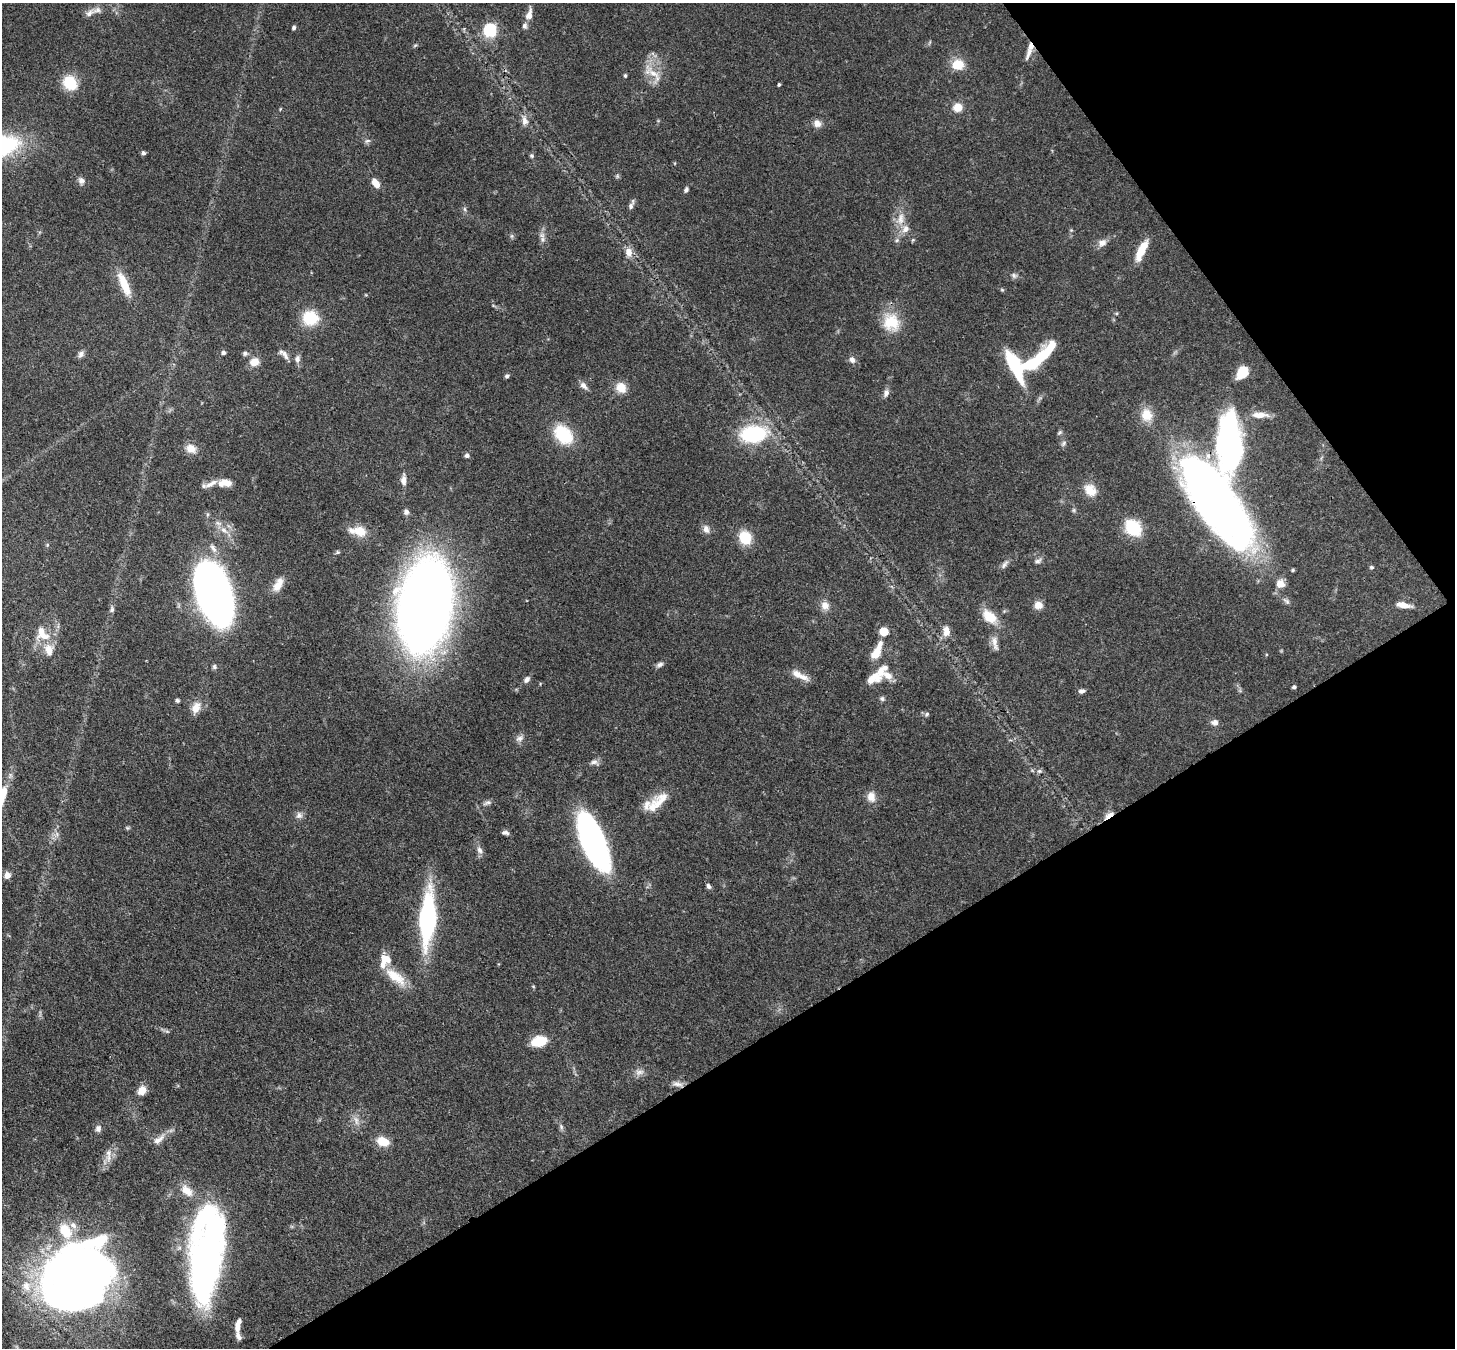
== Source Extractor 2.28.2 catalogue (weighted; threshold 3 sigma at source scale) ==
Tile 12 of 4 x 4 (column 4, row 3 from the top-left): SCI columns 4436-5888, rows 1692-3037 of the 5967 x 5939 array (HDU 1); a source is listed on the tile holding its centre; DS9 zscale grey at full resolution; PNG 1457 x 1350 px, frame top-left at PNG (2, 3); no overlay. Shown black and unused: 30% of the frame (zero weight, under 3 of 4 exposures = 7% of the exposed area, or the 3 px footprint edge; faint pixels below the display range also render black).
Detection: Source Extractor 2.28.2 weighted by HDU 2 'WHT'; one run over the whole footprint, this tile lists its part. Background 0.0985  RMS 0.0041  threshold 0.0186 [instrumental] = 3 sigma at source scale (4.5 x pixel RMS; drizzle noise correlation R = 1.50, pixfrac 1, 0.05/0.05 arcsec/px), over >= 5 px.
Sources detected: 154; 10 inside a brighter object's white glare — not listed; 18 inside a brighter listed object's ellipse — not listed separately; the other 126 listed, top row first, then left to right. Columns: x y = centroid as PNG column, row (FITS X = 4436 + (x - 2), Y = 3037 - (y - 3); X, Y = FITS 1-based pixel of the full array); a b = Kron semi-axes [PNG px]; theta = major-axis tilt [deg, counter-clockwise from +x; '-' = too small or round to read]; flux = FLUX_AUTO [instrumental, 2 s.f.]
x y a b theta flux
89 13 15 7 40 2.2
529 15 16 8 74 3.3
294 28 5 4 - 0.9
490 30 14 13 - 15
1029 51 23 6 68 3
958 64 12 10 -1 8.3
653 73 32 8 -43 5.3
625 76 5 4 - 0.62
70 83 14 11 -51 14
779 84 4 3 - 0.62
958 107 9 9 - 5.1
525 121 13 8 -79 2.6
817 123 10 9 - 2.7
367 141 8 4 18 0.89
143 153 5 4 - 0.96
532 156 5 5 - 0.71
81 181 9 8 - 1.7
375 183 12 7 -56 4.2
686 190 7 5 74 0.97
631 206 9 6 66 1.3
465 209 6 4 -88 0.76
900 219 19 9 80 5.2
1071 230 5 5 - 0.48
542 235 9 7 -69 1.7
512 236 7 4 90 0.7
1102 243 11 9 27 2.5
1142 250 25 8 65 8.5
628 252 11 9 -76 3.3
1014 276 9 7 -25 1.2
124 284 30 9 -66 9
310 318 14 13 - 16
891 322 22 20 -57 13
223 353 5 4 - 1
245 353 6 5 - 1
81 354 10 7 59 1.6
284 354 18 7 -47 2.4
297 359 10 6 84 1.7
852 360 8 6 -53 1.8
1036 360 51 11 42 36
254 362 10 9 - 4.5
507 376 5 5 - 0.8
584 386 12 7 -42 2
621 388 13 11 -47 5.4
886 393 11 6 68 1.8
1147 415 16 14 -73 7.3
1059 432 7 4 44 0.68
563 434 23 16 -47 18
753 434 25 16 7 34
1063 443 9 5 50 0.96
1229 444 100 36 86 130
191 449 12 10 -28 3.9
467 455 5 5 - 1.1
403 480 12 6 -90 2.7
225 483 17 8 2 4.5
1090 490 17 13 -46 5.9
1215 503 98 34 -52 240
1074 510 7 4 90 0.68
406 512 7 6 - 1.5
1133 528 18 14 -48 17
706 529 12 8 -70 2.3
224 530 12 7 -35 2.9
360 531 16 11 -20 7.1
745 538 14 11 -61 12
337 552 6 5 - 0.61
1038 561 9 6 33 1.3
1004 565 13 5 59 1.5
1372 567 5 5 - 0.75
1293 570 5 4 - 0.5
1280 584 10 9 - 4.2
278 585 18 9 62 5
213 592 46 24 -71 290
825 605 10 10 - 3.2
1038 605 10 9 - 3.1
1403 605 18 6 -11 3.9
425 606 53 29 77 820
112 609 8 5 80 1
990 617 21 12 -42 8.2
41 631 17 12 85 5.1
946 631 12 8 -85 3.7
995 643 22 7 -79 3.2
49 650 17 11 -74 5.2
877 651 24 8 63 7
660 665 10 6 24 1.3
214 667 7 6 - 0.86
800 675 24 7 -27 4.5
874 678 21 11 24 6.1
527 680 8 6 47 1.7
1294 687 4 4 - 0.83
1081 691 7 5 7 1.3
882 699 7 5 -88 0.85
177 700 5 4 - 0.76
196 708 15 10 67 4.3
927 714 7 5 35 0.86
1215 722 9 7 3 1.9
519 738 11 7 21 1.8
594 762 11 7 -4 1.7
1039 771 6 5 - 0.82
871 797 14 10 -85 3.8
487 803 13 5 19 1.4
657 803 35 14 43 9.8
299 815 9 9 - 1.8
1109 815 13 5 33 2.8
127 828 6 4 72 0.53
505 833 9 5 -5 1.1
57 834 7 4 72 1.1
593 842 55 18 -71 120
480 850 10 7 -65 1.8
7 875 9 8 - 2.1
708 886 7 5 -63 1.1
427 919 48 14 86 66
396 977 33 13 -37 9.3
533 986 5 3 - 0.35
539 1041 13 8 12 13
639 1072 13 7 9 2.2
677 1084 15 7 -10 2.2
142 1090 9 8 - 4.6
356 1120 15 6 -77 2.4
561 1127 8 5 -71 1
98 1128 9 8 - 1.7
159 1139 22 8 39 3.7
383 1141 10 7 -19 9.8
108 1153 13 8 -78 2.9
187 1190 20 11 -45 5.3
207 1255 83 29 85 200
79 1280 93 55 58 260
238 1325 16 6 79 3.5
Overlapping masked pixels (flux is a lower limit): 6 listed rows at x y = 1036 360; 1229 444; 1215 503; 1109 815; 677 1084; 207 1255